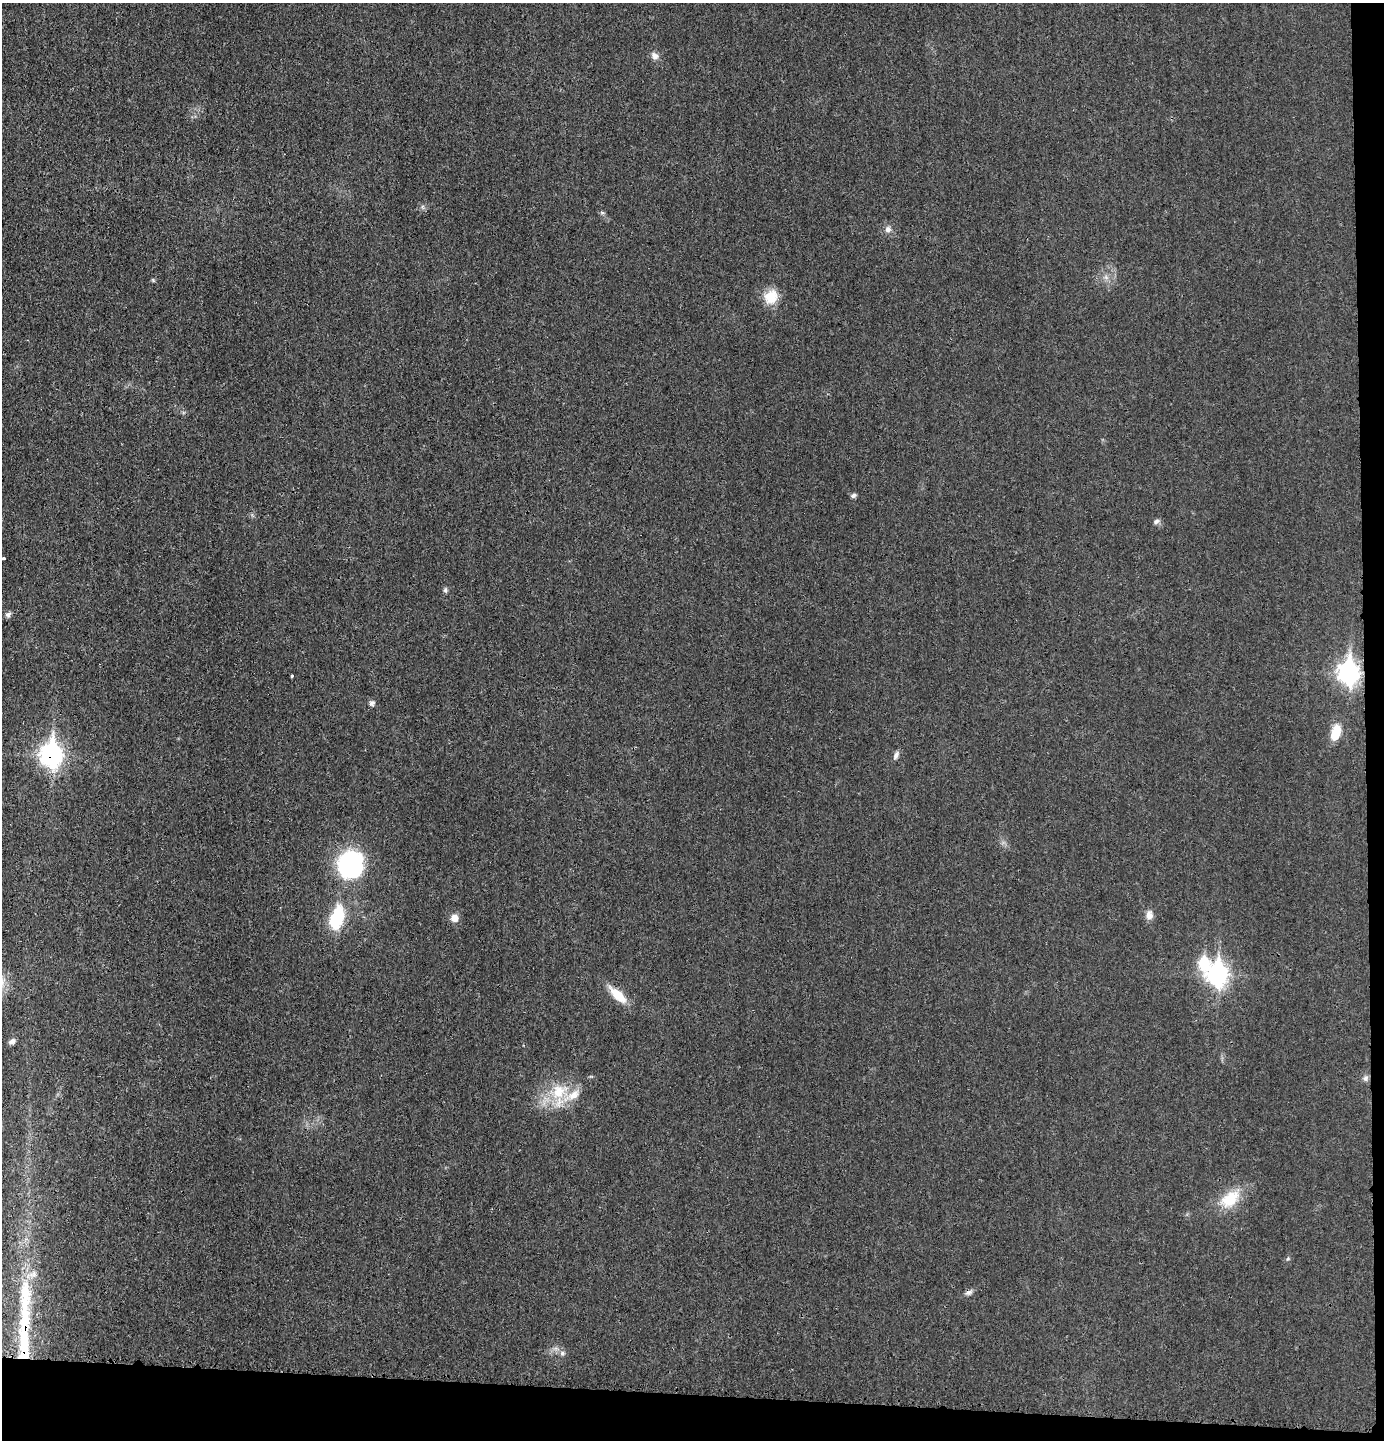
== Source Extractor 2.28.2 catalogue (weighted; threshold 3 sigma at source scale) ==
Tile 9 of 3 x 3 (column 3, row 3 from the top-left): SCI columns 2867-4248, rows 3-1440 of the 4357 x 4324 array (HDU 1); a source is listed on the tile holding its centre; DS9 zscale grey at full resolution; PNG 1386 x 1442 px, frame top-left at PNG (2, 3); no overlay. Shown black and unused: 5% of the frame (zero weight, under 3 of 4 exposures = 1% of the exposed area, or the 3 px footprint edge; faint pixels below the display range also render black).
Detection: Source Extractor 2.28.2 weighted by HDU 2 'WHT'; one run over the whole footprint, this tile lists its part. Background 0.0212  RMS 0.0047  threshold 0.0211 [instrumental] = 3 sigma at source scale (4.5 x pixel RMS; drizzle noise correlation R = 1.50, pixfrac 1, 0.05/0.05 arcsec/px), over >= 5 px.
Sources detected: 36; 4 inside a brighter listed object's ellipse — not listed separately; the other 32 listed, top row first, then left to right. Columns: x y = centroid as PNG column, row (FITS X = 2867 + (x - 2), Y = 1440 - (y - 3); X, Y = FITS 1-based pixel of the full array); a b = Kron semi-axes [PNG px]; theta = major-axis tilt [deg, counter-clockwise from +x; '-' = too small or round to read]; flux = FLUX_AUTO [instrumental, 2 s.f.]
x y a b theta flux
655 56 11 8 -46 2.4
602 213 6 4 -1 0.73
888 229 8 8 - 2
1106 277 7 5 -45 1.3
153 280 5 4 - 0.56
771 297 20 17 58 8.5
853 496 7 5 23 1.2
1156 521 9 6 22 1.3
4 559 3 3 - 2.5
445 590 7 5 -90 0.93
8 614 8 6 29 1.4
1348 672 11 9 88 190
291 675 3 3 - 2.5
372 703 8 7 - 1.3
1336 732 20 11 76 7.4
52 754 12 10 -86 180
896 755 11 6 65 1.7
351 865 21 18 83 88
1149 915 12 9 87 3
337 917 24 13 74 24
454 918 9 9 - 3.4
1203 963 10 8 -90 19
1217 974 12 9 89 160
617 995 27 10 -43 9.1
12 1041 9 6 29 1.8
1365 1078 8 7 - 1.6
559 1091 26 20 39 18
1230 1199 31 18 36 14
968 1292 9 7 19 1.6
25 1296 55 16 88 34
24 1353 23 11 -84 18
562 1353 7 6 - 1.3
Overlapping masked pixels (flux is a lower limit): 2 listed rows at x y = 52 754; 24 1353